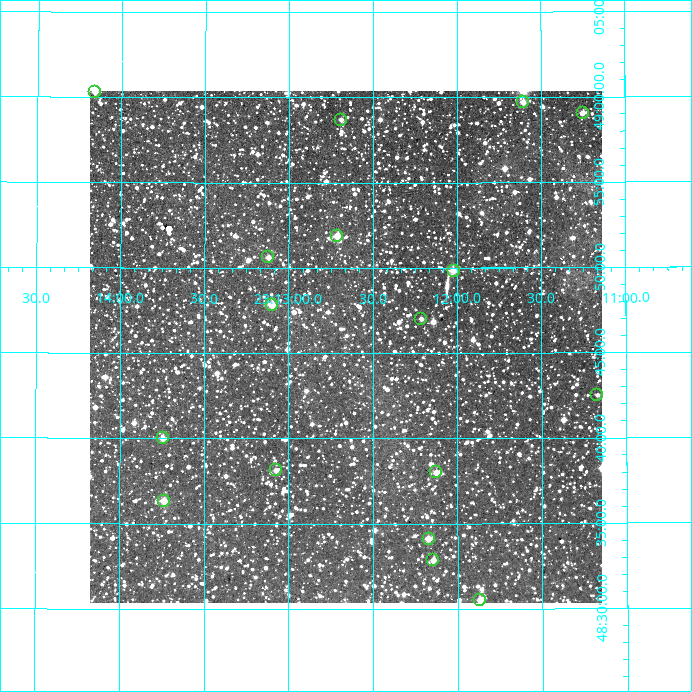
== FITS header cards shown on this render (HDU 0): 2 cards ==
NAXIS1  =                  512
NAXIS2  =                  512

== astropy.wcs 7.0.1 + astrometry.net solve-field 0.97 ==
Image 512 x 512 px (HDU 0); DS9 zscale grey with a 90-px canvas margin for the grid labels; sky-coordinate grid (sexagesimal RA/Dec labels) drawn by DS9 from the SOLVED WCS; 17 Tycho-2 reference stars matched to detected sources circled (green)
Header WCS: RA---TAN/DEC--TAN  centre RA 23:12:40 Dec +48:45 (348.17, +48.76 deg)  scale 3.52 arcsec/px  FOV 30.0' x 30.0'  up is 0 deg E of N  parity normal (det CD < 0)
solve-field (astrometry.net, Tycho-2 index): VERIFIED the header's WCS against the Tycho-2 star catalogue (verified at 2 index scales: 10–17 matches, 0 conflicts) and refined it, rather than solving blind
Solved WCS: RA---TAN-SIP/DEC--TAN-SIP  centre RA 23:12:40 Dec +48:45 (348.17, +48.76 deg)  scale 3.52 arcsec/px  FOV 30.0' x 30.0'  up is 0 deg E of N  parity normal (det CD < 0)
The solver's refit moves the header's centre by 1.7 arcsec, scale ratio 1.001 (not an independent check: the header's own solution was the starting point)
Tycho-2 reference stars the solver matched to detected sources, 17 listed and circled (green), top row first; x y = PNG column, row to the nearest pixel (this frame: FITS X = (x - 90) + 1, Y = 512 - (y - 91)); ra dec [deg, ICRS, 3 dp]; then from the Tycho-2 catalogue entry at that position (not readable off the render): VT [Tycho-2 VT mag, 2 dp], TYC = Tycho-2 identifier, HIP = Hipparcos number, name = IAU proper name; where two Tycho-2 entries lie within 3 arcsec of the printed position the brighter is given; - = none
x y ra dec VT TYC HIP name
95 92 348.539 +49.005 11.16 3631-604-1 - -
523 102 347.902 +48.995 10.62 3631-1227-1 - -
583 113 347.813 +48.984 11.36 3631-1115-1 - -
341 120 348.173 +48.978 11.65 3631-1203-1 - -
337 236 348.178 +48.865 10.46 3631-946-1 - -
268 257 348.280 +48.844 11.78 3631-989-1 - -
454 271 348.005 +48.830 10.57 3631-745-1 - -
272 305 348.275 +48.797 10.81 3631-1139-1 - -
421 319 348.053 +48.783 11.80 3631-781-1 - -
597 395 347.793 +48.708 12.18 3627-1109-1 - -
163 438 348.436 +48.667 11.21 3627-601-1 - -
276 470 348.268 +48.636 11.60 3627-1473-1 - -
436 472 348.031 +48.633 10.83 3627-575-1 - -
164 501 348.434 +48.605 10.05 3627-359-1 - -
429 539 348.043 +48.568 10.89 3627-489-1 - -
433 560 348.036 +48.548 11.47 3627-915-1 - -
480 600 347.968 +48.509 11.02 3627-485-1 - -